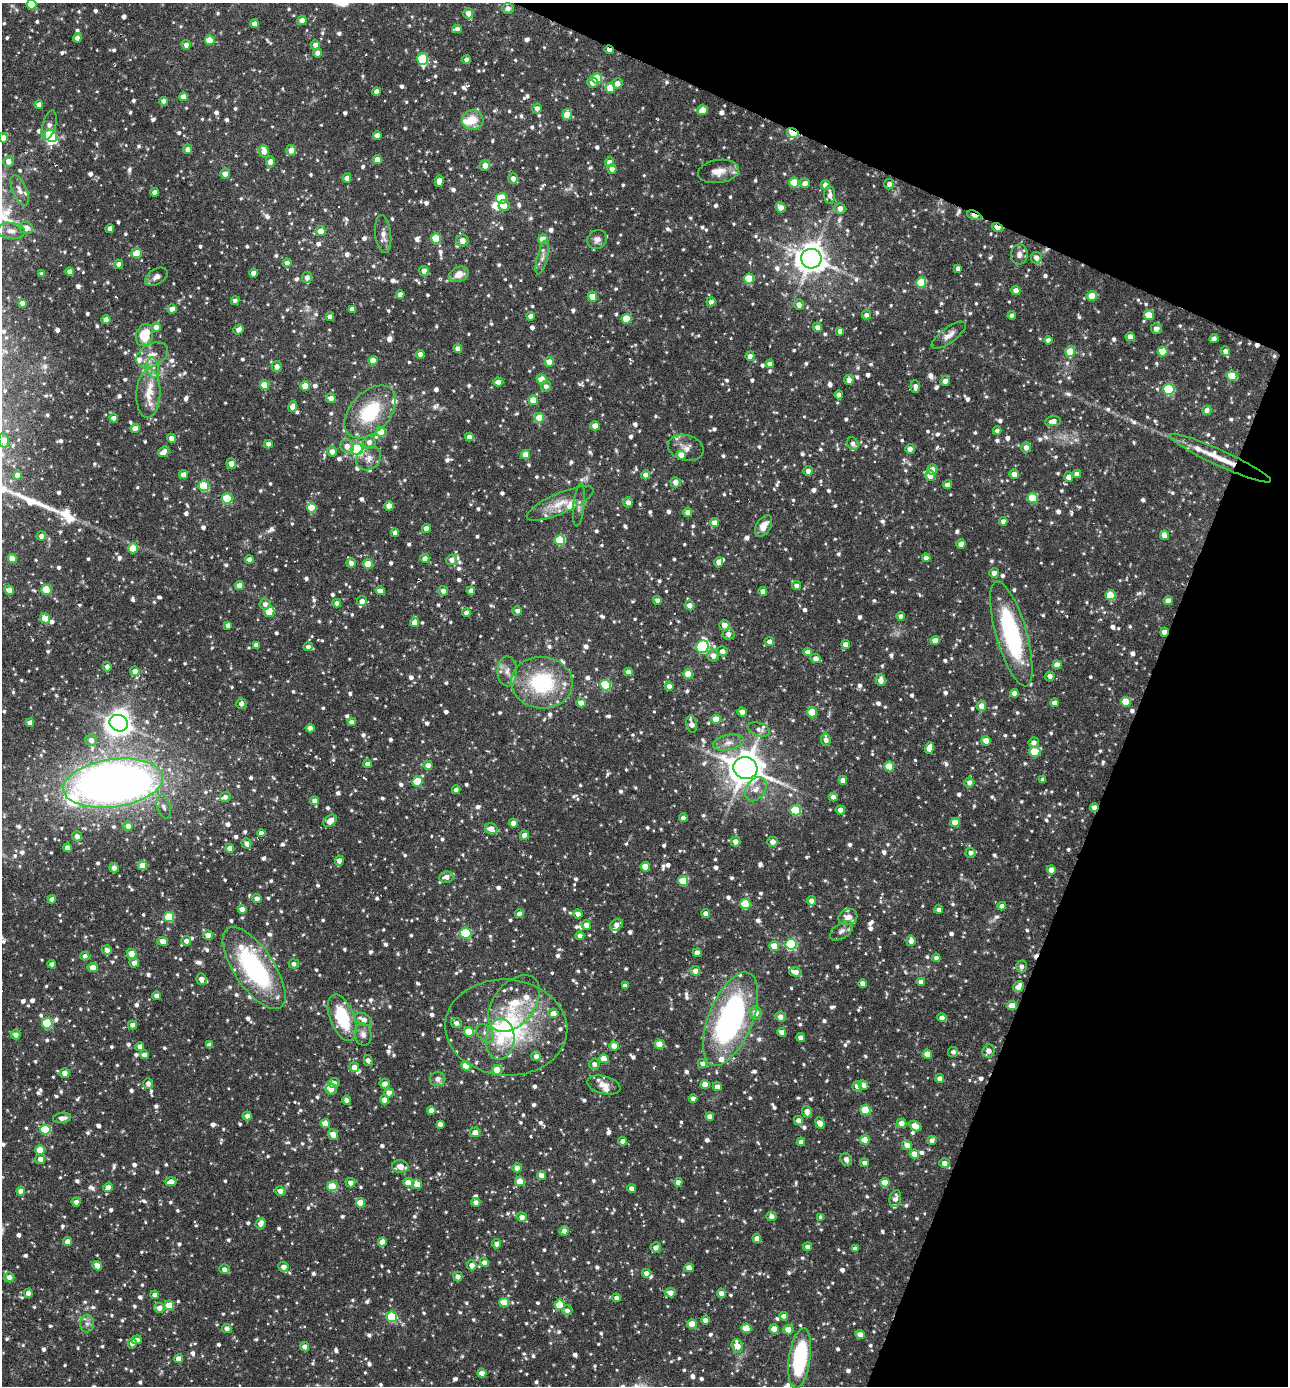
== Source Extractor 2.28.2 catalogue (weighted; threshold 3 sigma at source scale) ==
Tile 8 of 4 x 4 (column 4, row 2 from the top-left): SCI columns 4129-5414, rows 2769-4152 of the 5550 x 5536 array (HDU 1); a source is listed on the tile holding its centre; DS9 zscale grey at full resolution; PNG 1290 x 1388 px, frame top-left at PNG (2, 3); each listed source drawn as its Kron ellipse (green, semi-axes under 4 px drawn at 4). Shown black and unused: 20% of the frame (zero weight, under 3 of 6 exposures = <1% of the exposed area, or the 3 px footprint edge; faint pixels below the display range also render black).
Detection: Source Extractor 2.28.2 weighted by HDU 2 'WHT'; one run over the whole footprint, this tile lists its part. Background 0.0836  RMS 0.0045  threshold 0.0185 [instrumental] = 3 sigma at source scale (4.09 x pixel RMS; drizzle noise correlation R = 1.36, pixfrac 0.8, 0.05/0.05 arcsec/px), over >= 5 px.
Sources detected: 1482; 2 too faint to see at this stretch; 2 inside a brighter object's white glare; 3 cosmic-ray / hot-pixel residue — neither listed nor drawn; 45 inside a brighter listed object's ellipse — not listed separately; of the other 1430, all 500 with FLUX_AUTO >= 1.77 (the completeness limit of this list) listed and drawn (930 fainter detections not listed), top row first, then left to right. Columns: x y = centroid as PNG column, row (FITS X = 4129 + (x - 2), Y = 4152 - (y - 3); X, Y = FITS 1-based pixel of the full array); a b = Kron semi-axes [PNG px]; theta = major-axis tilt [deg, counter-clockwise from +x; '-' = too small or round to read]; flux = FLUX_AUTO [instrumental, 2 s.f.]
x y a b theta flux
31 4 5 5 - 16
508 8 6 5 - 1.8
468 13 5 5 - 3.3
302 21 4 4 - 3.3
254 24 4 4 - 2.5
457 29 5 4 - 2.1
77 38 4 4 - 2.2
210 40 5 5 - 11
186 45 5 4 - 2.3
315 45 4 4 - 2.6
609 50 4 3 - 2.9
318 53 4 4 - 2.7
423 59 6 5 - 24
466 60 4 4 - 1.9
597 78 5 5 - 19
593 83 5 5 - 3.3
617 83 5 5 - 3
610 88 5 5 - 6.3
377 92 4 4 - 2.7
183 97 4 4 - 3
164 101 4 4 - 2.2
39 105 4 4 - 3.3
537 108 5 4 - 2.4
703 110 5 5 - 5.2
567 114 5 5 - 5.9
473 120 11 9 11 7.5
49 125 15 6 74 2.4
793 133 6 4 -32 21
377 135 4 4 - 2.8
51 136 7 5 -41 32
3 138 5 4 - 4.3
188 149 5 4 - 2.4
291 150 5 5 - 3.8
264 151 6 5 - 3.6
377 160 4 4 - 4.3
8 161 5 5 - 3.1
270 162 5 4 - 3
609 162 5 4 - 3.1
485 166 5 5 - 3.3
612 169 4 4 - 2.7
718 171 20 11 8 5.5
225 174 5 4 - 3
347 178 4 4 - 2.9
513 179 5 5 - 2.6
439 181 6 4 86 3.7
794 183 5 5 - 10
805 183 5 5 - 2.8
889 184 5 5 - 1.8
825 185 5 4 - 3.4
20 190 16 7 -66 2.9
155 192 4 4 - 2.6
830 195 9 5 -87 2.5
501 198 5 5 - 21
504 206 5 5 - 3.1
781 207 5 4 - 3.1
840 208 5 5 - 2.7
974 215 7 4 -23 6
997 227 5 3 - 4.1
26 228 7 6 - 3.2
110 229 4 4 - 2.6
11 231 14 8 -6 3.3
321 231 5 5 - 4.5
383 234 19 8 -83 3.2
436 238 5 5 - 17
543 239 5 4 - 8.2
597 239 10 9 - 2.3
462 241 6 6 - 3.3
137 253 5 5 - 9.5
1019 254 10 8 81 2.7
542 257 17 5 76 2.3
1036 258 6 5 - 2.5
811 259 10 10 - 600
287 263 4 4 - 2.8
119 264 4 4 - 2.3
958 269 4 4 - 1.8
424 271 5 4 - 3
70 272 4 4 - 3.4
254 273 4 4 - 2.8
42 274 4 4 - 2.3
459 274 10 7 21 4.6
156 277 12 7 32 2.3
307 277 5 5 - 2.3
749 279 5 5 - 16
921 283 5 5 - 20
1016 291 4 4 - 3.5
400 294 4 4 - 2.3
1092 296 5 5 - 7.6
592 297 5 4 - 6
235 301 4 4 - 2.5
711 302 4 4 - 2.4
22 303 4 4 - 2.1
799 305 5 4 - 2.4
172 309 4 4 - 3.5
352 309 4 4 - 2.7
866 315 5 4 - 2
1012 315 4 4 - 2.1
1149 315 5 5 - 9.3
531 316 4 4 - 3.1
330 317 4 4 - 3
627 319 5 5 - 13
106 320 4 4 - 3.5
156 327 4 4 - 3.3
817 327 5 4 - 2.2
1156 329 5 5 - 2.6
239 330 5 4 - 2.9
840 331 4 4 - 2.4
144 335 11 8 72 12
949 335 20 7 36 3.3
1130 337 4 4 - 3.7
1214 339 4 4 - 2.1
1048 340 4 4 - 2.1
458 348 4 4 - 2.8
1162 351 5 5 - 8.3
1225 351 4 4 - 2.2
1070 352 5 5 - 8.5
420 354 4 4 - 2.9
152 355 17 11 30 4.9
750 356 4 4 - 2.8
373 360 4 4 - 4.8
549 362 4 4 - 6.2
770 364 4 4 - 2.8
277 367 5 5 - 2.3
153 368 10 6 -81 2.4
1232 376 5 5 - 12
542 379 5 5 - 8.2
849 380 5 4 - 2.5
945 381 5 4 - 3.1
498 382 5 4 - 2.3
264 385 5 5 - 7.6
305 386 5 5 - 7.8
546 386 5 5 - 2
915 387 6 4 90 2.2
1169 389 5 5 - 35
148 393 24 12 87 8.1
839 395 4 4 - 2.7
331 398 5 5 - 2.9
533 400 5 4 - 6.8
293 406 5 4 - 4
1207 410 5 4 - 2.8
370 412 31 19 47 27
114 418 4 4 - 3.5
539 418 5 5 - 11
1053 421 8 5 6 3
595 426 4 4 - 4.2
135 428 4 4 - 3.1
997 431 4 4 - 2.2
381 432 5 5 - 14
469 437 4 4 - 2.7
171 438 4 4 - 2.9
4 440 7 5 -77 4.2
369 442 6 6 - 2.8
268 444 4 4 - 2.5
853 444 6 5 - 2
347 446 7 6 - 3
1026 447 5 5 - 2.8
686 448 18 12 -15 4.1
357 449 6 6 - 72
910 449 5 4 - 2.8
332 451 5 4 - 3.2
164 452 6 4 42 3.3
526 455 4 4 - 7
681 455 5 4 - 5
369 458 13 11 39 3.6
1220 458 55 8 -25 11
231 463 5 5 - 4.1
932 470 5 5 - 3.1
808 471 5 4 - 2.3
1014 474 5 4 - 3.1
1077 474 4 4 - 2.4
17 475 4 4 - 3.5
183 475 4 4 - 3.1
646 475 4 4 - 2.9
930 475 5 5 - 5.4
1069 477 4 4 - 3.2
675 482 5 5 - 3.7
947 485 4 4 - 2.6
204 486 5 5 - 24
227 498 5 5 - 28
1033 498 5 5 - 18
628 502 5 4 - 2.2
560 503 36 10 24 8.3
579 505 21 5 84 2.3
389 506 4 4 - 4.6
312 508 5 5 - 11
688 512 4 4 - 2.7
1003 521 4 4 - 2.4
715 523 4 4 - 3.8
764 526 12 7 59 4.4
426 529 4 4 - 4
395 533 4 4 - 2.1
1164 535 5 4 - 3.8
41 536 5 4 - 2
560 540 5 5 - 27
961 544 4 4 - 4
133 548 5 5 - 11
12 558 5 4 - 5.8
425 558 4 4 - 3
926 558 4 4 - 2.2
249 559 4 4 - 2.3
452 560 5 5 - 2.3
719 562 5 4 - 2.9
351 563 5 4 - 2.6
368 564 5 4 - 10
994 573 5 4 - 2.4
239 585 4 4 - 2.9
796 586 4 4 - 2
9 590 5 4 - 3.2
46 590 5 5 - 13
380 591 4 4 - 3
443 591 5 5 - 2.1
471 591 4 4 - 2.5
763 591 4 4 - 2.6
1110 595 5 5 - 17
657 600 4 4 - 1.8
362 601 5 5 - 3
1168 601 4 4 - 3.9
337 603 4 4 - 2.2
265 604 5 5 - 2
690 605 5 5 - 2.9
517 611 5 4 - 2
269 612 5 5 - 13
466 613 4 4 - 2.3
901 616 4 4 - 2.6
45 618 5 4 - 6.8
415 622 5 4 - 3.7
228 625 4 4 - 2.1
724 625 5 5 - 3.3
1164 632 4 4 - 4.3
728 634 6 5 - 2.3
1011 634 54 15 -74 55
935 640 4 4 - 4.2
769 642 5 4 - 2.4
846 644 4 4 - 3.2
256 645 4 4 - 2.1
308 647 4 4 - 1.8
703 647 6 6 - 52
722 651 5 5 - 2
808 652 4 4 - 2.5
713 656 6 5 - 3.3
816 659 5 4 - 3.1
1057 665 4 4 - 4.3
107 667 4 4 - 2
135 671 5 4 - 3
507 671 15 10 -88 3.7
628 672 4 4 - 2.4
688 674 5 5 - 10
1050 676 5 4 - 2.1
881 680 6 5 - 3.4
542 683 31 26 -5 37
605 685 5 5 - 30
669 686 4 4 - 2.6
1014 693 4 4 - 2.8
1126 702 5 5 - 12
241 703 5 5 - 2.6
581 703 5 4 - 3.3
1054 703 4 4 - 2.6
981 706 5 5 - 4.1
742 712 5 4 - 3
812 712 5 5 - 15
716 719 4 4 - 8.2
352 722 4 4 - 2.5
30 723 4 4 - 2.9
119 723 9 8 - 480
691 724 9 5 -76 3.3
310 728 4 4 - 2.8
759 729 11 6 -18 2
91 740 6 5 - 2.9
826 740 6 5 - 2.6
986 741 5 4 - 5.4
728 743 15 8 10 3.5
1034 743 5 5 - 2.5
929 748 6 4 70 5
1035 752 6 5 - 15
367 764 4 4 - 2.2
428 765 4 4 - 3.1
889 766 5 5 - 12
745 768 12 10 -16 800
843 780 4 4 - 3
1043 780 4 4 - 1.8
417 781 5 5 - 15
969 782 5 5 - 2.3
113 783 50 24 8 420
756 789 13 9 55 3.9
456 790 4 4 - 2.5
225 797 5 5 - 2
833 797 4 4 - 2.9
315 801 4 4 - 2.8
164 807 12 6 -72 1.9
1094 807 4 4 - 2.7
795 810 5 5 - 30
840 810 4 4 - 2.6
683 818 4 4 - 2.5
330 821 7 5 39 5
513 823 4 4 - 3.4
955 823 5 4 - 8
128 826 5 4 - 2.6
491 829 6 5 - 3.7
261 833 4 4 - 2.3
524 835 4 4 - 4.1
77 836 5 5 - 2.7
735 842 5 5 - 2.8
773 842 5 5 - 2.7
246 843 5 4 - 2.2
68 848 4 4 - 3.1
230 848 4 4 - 3.2
971 853 5 5 - 2
339 861 5 4 - 2.9
142 866 4 4 - 7.3
645 867 5 4 - 7.9
114 868 4 4 - 2.5
1051 870 4 4 - 3.5
446 877 7 5 9 3.4
683 881 5 5 - 14
52 899 4 4 - 2.1
257 899 4 4 - 2.9
811 901 4 4 - 2.6
745 904 5 5 - 21
1002 906 4 4 - 2.4
242 909 4 4 - 3.6
939 909 4 4 - 1.8
519 914 4 4 - 3
578 914 4 4 - 3
706 914 4 4 - 3.4
169 917 5 5 - 23
848 917 10 7 24 3.2
586 925 5 4 - 3.9
616 925 7 5 32 2.8
841 931 13 7 34 2.2
466 933 6 5 - 22
208 935 5 4 - 3.7
580 936 4 4 - 2.2
163 941 5 4 - 4.2
186 941 5 4 - 2.4
911 941 5 4 - 2.8
791 944 5 5 - 48
774 946 5 5 - 5.6
107 950 5 4 - 2.3
697 953 4 4 - 2.9
132 954 5 4 - 8.6
85 956 4 4 - 2.6
936 958 4 4 - 2
134 963 5 4 - 2.8
52 964 4 4 - 2
294 964 5 4 - 1.9
1021 966 6 5 - 1.9
93 967 5 4 - 5.2
254 968 47 20 -56 61
695 971 5 4 - 3.1
795 972 6 4 -14 2.9
201 979 5 5 - 2.9
921 982 4 4 - 2.5
863 984 4 4 - 3.3
625 986 4 4 - 2
1019 986 6 5 - 3.1
157 996 4 4 - 2.9
514 1003 32 20 51 17
1012 1006 5 4 - 7.6
553 1013 5 5 - 3.9
756 1013 6 6 - 3.8
342 1017 24 12 -68 24
780 1017 5 5 - 2.9
942 1018 4 4 - 2.6
730 1019 50 22 68 110
363 1020 9 6 -27 3.7
47 1023 5 5 - 30
456 1023 5 5 - 2.1
132 1025 4 4 - 2.4
506 1028 61 48 -4 63
469 1032 5 5 - 10
782 1032 4 4 - 3
485 1033 11 7 -46 2.3
363 1034 11 8 -79 2.4
16 1035 5 4 - 2.6
801 1037 4 4 - 2.5
500 1039 20 14 85 10
660 1044 5 4 - 7.4
210 1045 4 4 - 2.9
614 1046 5 4 - 3.8
140 1047 4 4 - 2.4
988 1051 7 5 55 3
953 1052 5 5 - 1.8
927 1054 5 4 - 5.4
144 1055 4 4 - 2.8
536 1056 5 4 - 2.5
604 1059 5 4 - 7.6
368 1061 5 4 - 2.4
702 1063 5 4 - 2
594 1064 5 5 - 2.3
466 1066 5 4 - 12
354 1067 5 4 - 4.2
497 1070 5 5 - 10
65 1073 5 5 - 3.2
940 1078 4 4 - 2.6
438 1079 7 7 - 2.1
148 1083 5 5 - 2.3
334 1083 5 5 - 1.9
385 1084 5 5 - 2.8
705 1084 4 4 - 5.6
604 1085 17 9 -14 3.9
863 1085 5 4 - 3.2
857 1086 5 5 - 3.3
717 1087 4 4 - 3
331 1089 6 5 - 3.3
389 1093 5 4 - 3.8
693 1099 4 4 - 2.5
346 1100 4 4 - 2.2
384 1100 4 4 - 4.5
431 1110 4 4 - 2.8
865 1110 5 5 - 15
807 1112 6 4 -69 4
247 1116 4 4 - 2.8
710 1116 4 4 - 2.6
62 1118 9 5 7 2.4
798 1120 4 4 - 3.1
820 1123 6 4 -66 4.1
901 1123 5 4 - 4.2
325 1124 4 4 - 7
440 1124 4 4 - 1.8
915 1126 7 4 -34 5.2
45 1130 5 5 - 24
475 1132 5 5 - 3.6
333 1134 5 4 - 4.9
865 1140 5 4 - 7.5
932 1140 5 4 - 2
623 1141 4 4 - 2.5
801 1142 4 4 - 3
907 1145 5 4 - 3.9
40 1150 5 4 - 9.6
914 1154 4 4 - 6.8
40 1159 5 5 - 2.6
846 1159 6 5 - 2.3
864 1163 4 4 - 2.1
944 1163 5 5 - 2.8
400 1166 8 6 -12 3.1
517 1168 5 4 - 2.8
541 1175 4 4 - 3.1
520 1181 5 4 - 7.4
171 1182 5 4 - 3.9
408 1182 4 4 - 4.6
678 1182 4 4 - 2.8
350 1183 5 5 - 2.6
885 1183 5 4 - 8
417 1184 5 4 - 5.9
332 1186 5 5 - 18
108 1187 5 4 - 3.2
632 1188 4 4 - 2.6
21 1191 4 4 - 3.5
280 1191 5 4 - 2.7
895 1198 9 5 78 2
76 1202 4 4 - 2.1
476 1202 4 4 - 2.1
360 1203 5 4 - 10
771 1216 5 4 - 2.2
522 1217 5 5 - 2.7
821 1217 4 4 - 1.8
261 1224 6 5 - 3.3
564 1231 5 4 - 2.7
757 1238 4 4 - 2.7
68 1241 4 4 - 3.1
382 1242 4 4 - 3.5
497 1244 4 4 - 2.5
656 1247 5 5 - 2.6
807 1247 4 4 - 2.2
855 1248 4 4 - 2.3
484 1262 4 4 - 2.4
472 1265 5 5 - 3.2
97 1266 5 4 - 4
283 1267 5 5 - 2.9
689 1268 4 4 - 4.5
224 1269 5 5 - 2.2
646 1273 5 4 - 2.6
458 1276 5 4 - 2.4
9 1277 5 5 - 2.7
28 1293 4 4 - 3
670 1293 5 5 - 3.2
721 1293 5 4 - 3.2
155 1295 4 4 - 2.6
617 1298 4 4 - 1.9
504 1302 5 5 - 12
169 1305 5 5 - 10
559 1305 5 5 - 13
159 1308 5 5 - 3.4
567 1310 5 5 - 1.8
784 1316 4 4 - 2.8
392 1317 5 5 - 29
705 1320 4 4 - 2.4
87 1324 9 7 89 1.9
692 1324 5 4 - 10
227 1328 5 4 - 2.6
746 1328 5 5 - 12
774 1329 5 4 - 4.9
788 1330 5 4 - 5.7
860 1334 5 4 - 3
137 1340 5 4 - 2.2
132 1343 5 4 - 3.2
737 1346 7 5 -73 6
304 1347 5 4 - 3.1
800 1358 30 10 82 39
178 1359 4 4 - 3.9
482 1373 4 4 - 4.6
Overlapping masked pixels (flux is a lower limit): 8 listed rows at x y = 609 50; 793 133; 974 215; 997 227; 1220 458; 1164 632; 1094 807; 1012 1006
Isophote crosses this tile's border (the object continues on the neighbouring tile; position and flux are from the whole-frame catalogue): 4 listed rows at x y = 31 4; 3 138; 4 440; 113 783